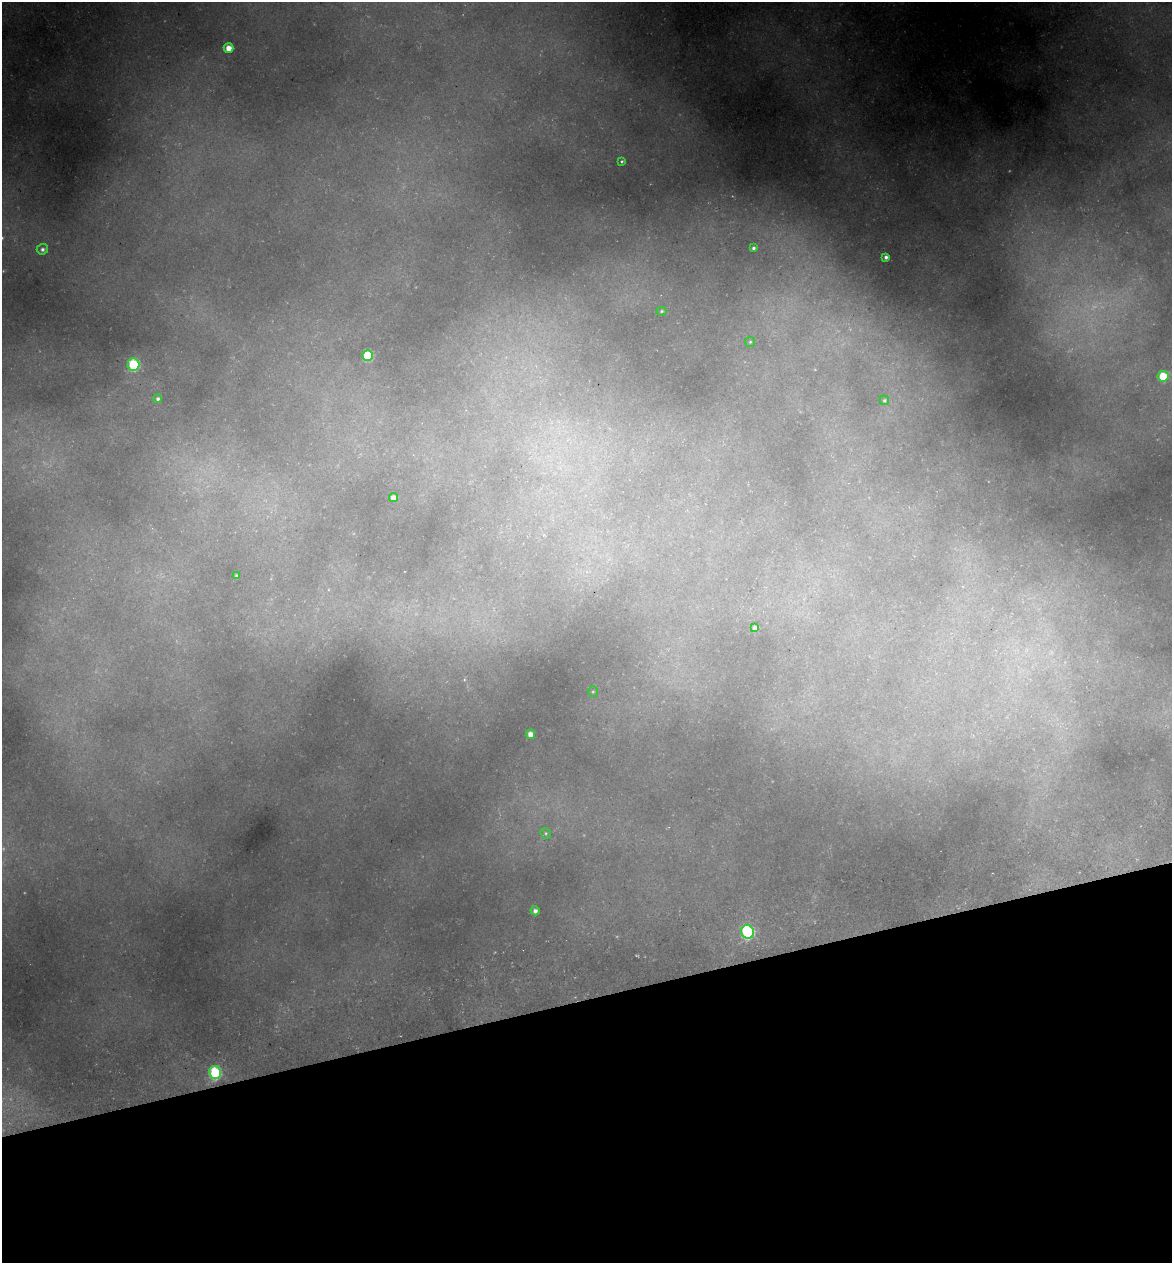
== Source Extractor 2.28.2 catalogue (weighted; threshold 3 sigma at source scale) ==
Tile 14 of 4 x 4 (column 2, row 4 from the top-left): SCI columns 1315-2484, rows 75-1335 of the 4922 x 5194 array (HDU 1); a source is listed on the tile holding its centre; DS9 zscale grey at full resolution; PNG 1174 x 1265 px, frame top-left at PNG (2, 2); each listed source drawn as its Kron ellipse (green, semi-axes under 4 px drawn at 4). Shown black and unused: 21% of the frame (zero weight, under 3 of 5 exposures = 5% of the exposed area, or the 3 px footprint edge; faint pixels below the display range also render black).
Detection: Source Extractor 2.28.2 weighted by HDU 2 'WHT'; one run over the whole footprint, this tile lists its part. Background 0.224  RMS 0.0099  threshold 0.0444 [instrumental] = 3 sigma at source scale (4.5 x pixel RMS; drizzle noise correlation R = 1.50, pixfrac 1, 0.0396/0.0396 arcsec/px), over >= 5 px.
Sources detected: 24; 3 too faint to see at this stretch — neither listed nor drawn; the other 21 listed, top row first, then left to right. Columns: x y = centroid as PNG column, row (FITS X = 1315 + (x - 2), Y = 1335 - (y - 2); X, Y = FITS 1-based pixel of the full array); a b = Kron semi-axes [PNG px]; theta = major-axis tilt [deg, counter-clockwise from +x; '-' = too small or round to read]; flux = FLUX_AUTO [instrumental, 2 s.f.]
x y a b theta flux
228 48 5 5 - 12
622 161 3 3 - 1.2
754 248 4 4 - 2.3
42 249 6 5 - 3.4
886 257 4 4 - 3.3
662 311 5 4 - 1.5
750 342 5 5 - 1.3
368 356 5 5 - 71
133 364 6 6 - 120
1163 376 5 5 - 47
158 399 4 4 - 2.5
884 400 5 4 - 1.6
394 498 4 4 - 8.8
236 576 4 3 - 2.2
755 628 4 4 - 3.6
593 692 5 5 - 1.3
530 734 5 4 - 8
546 833 6 5 - 1.5
535 911 4 4 - 4.6
747 932 7 6 - 150
215 1073 6 6 - 110